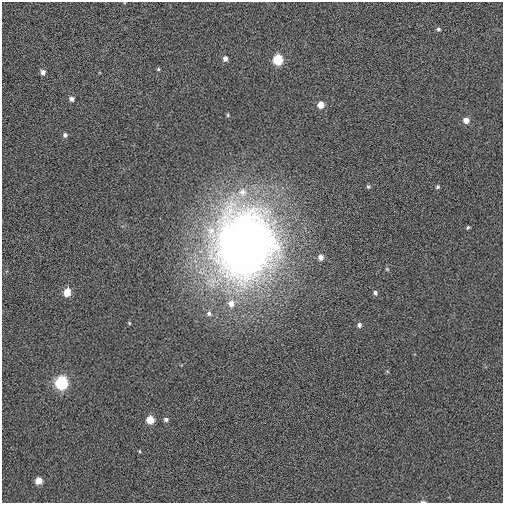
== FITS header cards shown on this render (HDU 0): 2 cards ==
NAXIS1  =                  501 / Axis length
NAXIS2  =                  501 / Axis length

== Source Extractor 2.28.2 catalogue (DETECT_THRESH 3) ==
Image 501 x 501 px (HDU 0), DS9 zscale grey, 1 PNG px = 1 image px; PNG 505 x 505 px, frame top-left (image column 1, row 501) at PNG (2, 2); no overlay
Background 0.00198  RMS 0.28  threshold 0.832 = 3 sigma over >= 5 px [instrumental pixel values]
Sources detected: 30; all 30 listed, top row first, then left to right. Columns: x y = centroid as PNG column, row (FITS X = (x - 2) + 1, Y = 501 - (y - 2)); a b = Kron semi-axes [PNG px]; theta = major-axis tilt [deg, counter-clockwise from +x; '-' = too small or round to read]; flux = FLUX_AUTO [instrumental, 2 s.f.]
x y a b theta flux
438 29 5 5 - 34
225 59 6 5 - 90
278 60 6 6 - 780
158 69 5 4 - 21
43 72 6 5 - 77
72 99 5 4 - 75
321 105 6 5 - 190
228 115 5 4 - 21
466 120 6 5 - 140
65 135 5 5 - 51
368 187 5 5 - 30
438 187 4 4 - 28
242 192 14 13 - 310
468 227 4 3 - 26
244 245 66 58 89 18000
321 257 6 5 - 100
387 269 6 4 -45 21
67 292 7 5 77 310
375 293 5 5 - 46
231 304 9 8 - 170
209 313 7 6 - 54
129 323 5 4 - 20
359 325 5 5 - 58
387 371 5 3 - 17
61 383 7 7 - 1900
166 419 5 5 - 50
150 420 5 5 - 320
139 451 4 4 - 18
39 481 5 5 - 230
423 502 7 3 0 27
At the frame edge (FLAGS 8, measured only in part): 1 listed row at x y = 423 502